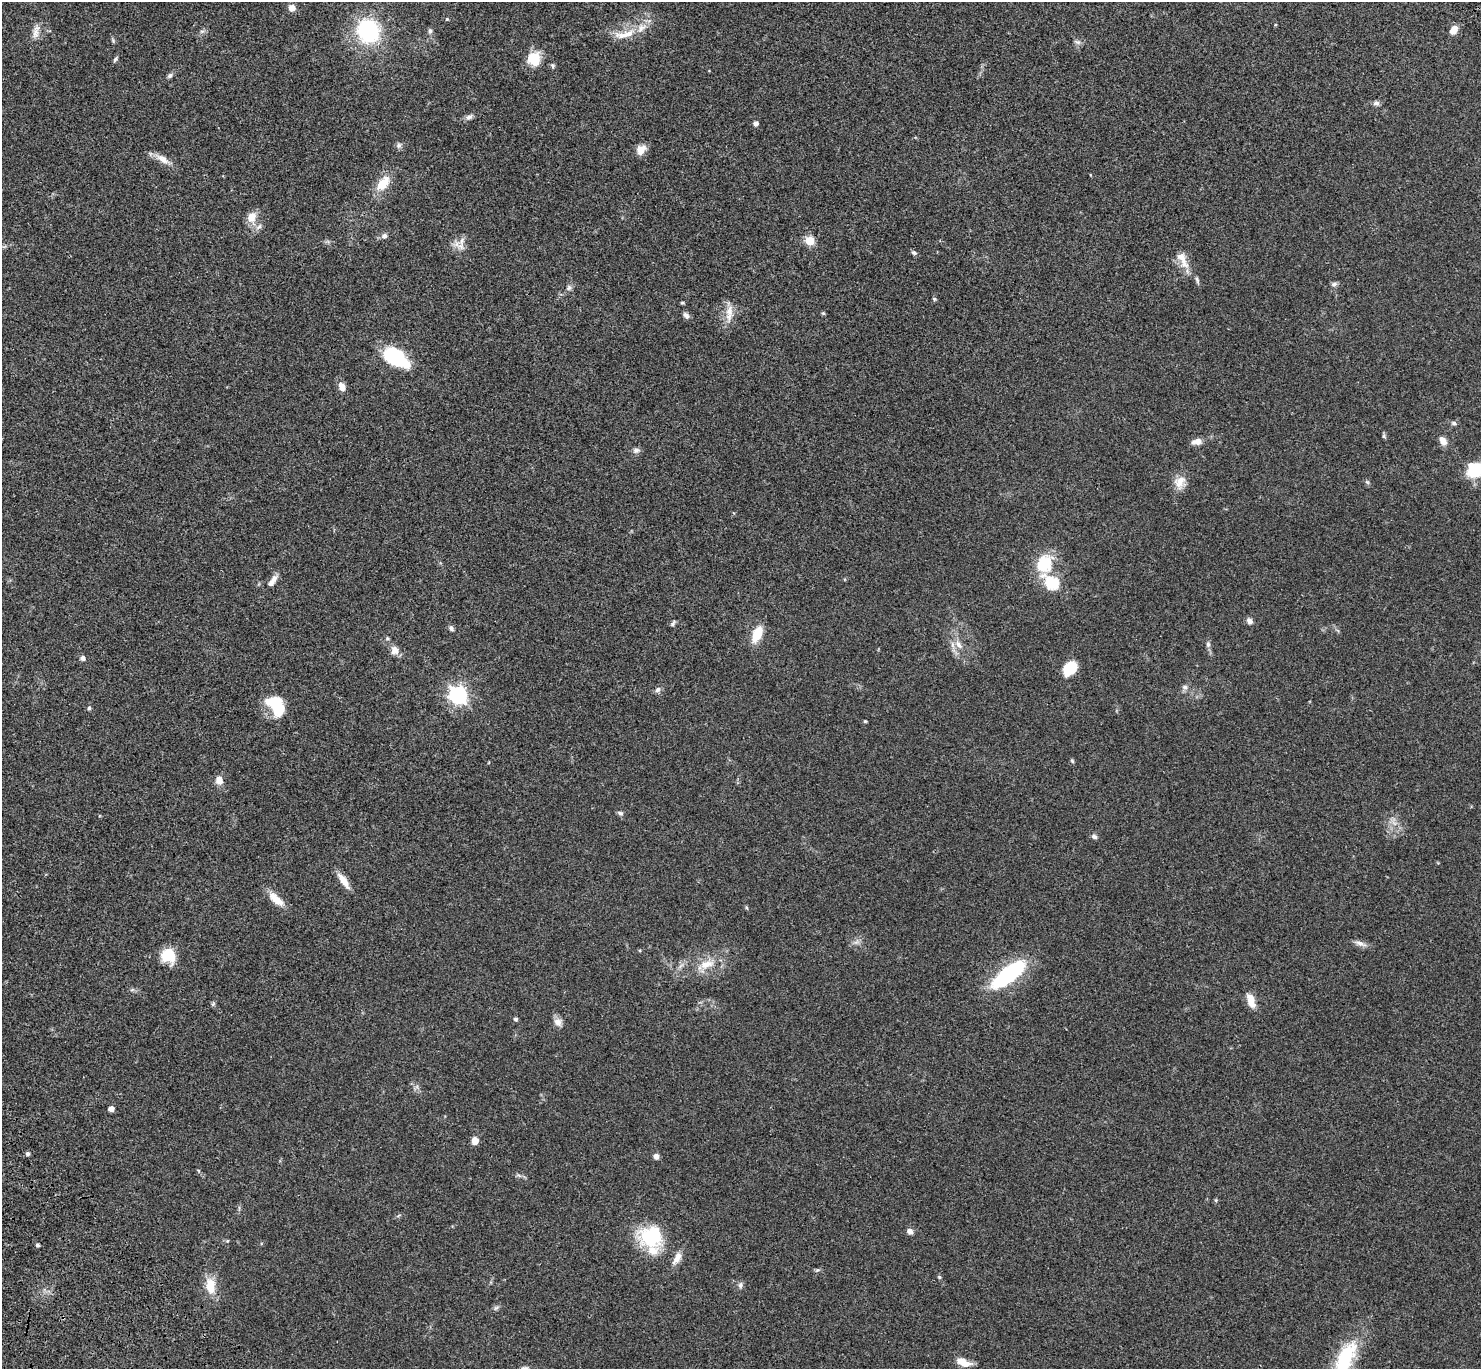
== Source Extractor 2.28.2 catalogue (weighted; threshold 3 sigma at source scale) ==
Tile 7 of 4 x 4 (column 3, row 2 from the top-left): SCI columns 3057-4535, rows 2982-4348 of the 6115 x 6104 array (HDU 1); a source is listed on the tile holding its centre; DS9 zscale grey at full resolution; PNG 1483 x 1371 px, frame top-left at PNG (2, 2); no overlay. Shown black and unused: <1% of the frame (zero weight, under 3 of 4 exposures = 6% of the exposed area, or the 3 px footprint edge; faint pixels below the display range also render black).
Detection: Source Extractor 2.28.2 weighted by HDU 2 'WHT'; one run over the whole footprint, this tile lists its part. Background 0.051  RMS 0.0054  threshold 0.0242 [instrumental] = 3 sigma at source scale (4.5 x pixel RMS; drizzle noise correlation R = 1.50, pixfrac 1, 0.05/0.05 arcsec/px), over >= 5 px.
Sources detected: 101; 1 inside a brighter object's white glare — not listed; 4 inside a brighter listed object's ellipse — not listed separately; the other 96 listed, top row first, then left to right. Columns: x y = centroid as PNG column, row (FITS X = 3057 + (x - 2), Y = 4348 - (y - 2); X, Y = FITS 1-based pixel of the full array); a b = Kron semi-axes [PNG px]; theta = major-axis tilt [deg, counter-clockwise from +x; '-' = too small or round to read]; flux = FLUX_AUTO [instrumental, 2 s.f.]
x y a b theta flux
292 8 7 6 - 3.6
447 19 4 4 - 0.61
1454 30 10 7 58 3.9
202 31 7 4 18 0.95
368 31 20 18 -67 51
430 31 7 6 - 1.4
36 32 22 8 78 4.1
625 34 36 11 13 10
113 40 8 4 -68 0.8
1077 42 10 6 -17 1.5
115 59 8 5 62 0.9
534 59 14 12 -71 14
552 65 7 4 -81 0.92
170 76 7 6 - 1.2
1376 103 9 6 -6 1.5
469 117 11 6 29 1.8
756 123 5 5 - 2.2
399 145 8 7 - 1.5
641 149 12 10 48 4.7
162 159 23 8 -32 5
383 183 23 12 53 9.6
252 217 14 11 71 5.6
259 227 10 6 44 1.9
384 236 7 6 - 1.8
810 241 5 5 - 19
461 246 13 10 -28 4
914 253 7 6 - 1.1
1183 260 28 10 -63 6.9
1334 284 8 6 19 1.3
569 288 8 6 87 1.5
934 299 6 4 -22 0.67
682 303 5 4 - 0.6
729 311 16 11 82 5.8
823 313 5 5 - 0.64
686 315 8 6 -48 1.9
396 357 24 13 -34 40
342 387 10 7 -63 4.1
1454 423 7 5 -3 1.2
1384 436 7 4 90 0.77
1197 441 13 7 5 3.2
1443 441 11 7 -56 3.6
636 450 10 7 10 1.7
1475 470 14 12 40 26
1180 482 17 14 71 6
1367 482 7 4 -44 0.84
1044 564 25 21 66 18
274 579 11 8 55 2.8
1052 583 8 6 -40 47
1249 621 8 6 -54 2.1
673 623 8 4 50 1
451 628 7 5 -58 1.4
757 634 13 7 66 15
1208 644 9 6 -90 1.4
959 645 15 7 -54 3.9
395 650 11 9 -56 3.8
83 658 6 6 - 1.7
1070 668 15 11 44 13
1185 687 8 6 -1 1.5
658 690 9 6 44 1.5
458 695 7 7 - 190
89 708 6 5 - 0.87
279 708 18 15 -76 15
865 721 4 4 - 0.51
1072 761 6 4 -67 0.68
219 780 9 8 - 4
620 813 8 5 -12 1.1
1094 837 7 6 - 1.4
343 881 22 7 -55 5.6
276 899 24 9 -41 6.9
856 942 8 5 34 1.5
1360 943 18 6 -19 2.7
168 956 18 16 -51 11
707 964 23 11 16 8.8
1009 975 36 16 39 49
132 990 7 4 19 0.84
1251 1001 19 9 -71 5.7
213 1004 7 4 45 0.77
516 1019 6 4 -1 0.84
558 1022 12 9 -54 3.1
111 1109 5 4 - 3.5
475 1141 6 6 - 5
28 1154 5 5 - 1
656 1156 5 5 - 2.8
1216 1200 6 4 73 0.57
910 1231 7 6 - 2.4
652 1236 28 25 -10 29
227 1241 5 4 - 0.53
37 1245 4 4 - 1.1
677 1258 19 8 61 4.4
817 1270 7 5 12 0.82
939 1277 5 4 - 0.68
740 1285 9 6 88 1.4
210 1286 22 12 -83 9.7
496 1308 8 4 37 1
1344 1361 54 18 68 37
963 1362 17 8 -21 6.4
Isophote crosses this tile's border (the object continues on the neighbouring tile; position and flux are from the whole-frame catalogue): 2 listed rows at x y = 1475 470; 1344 1361